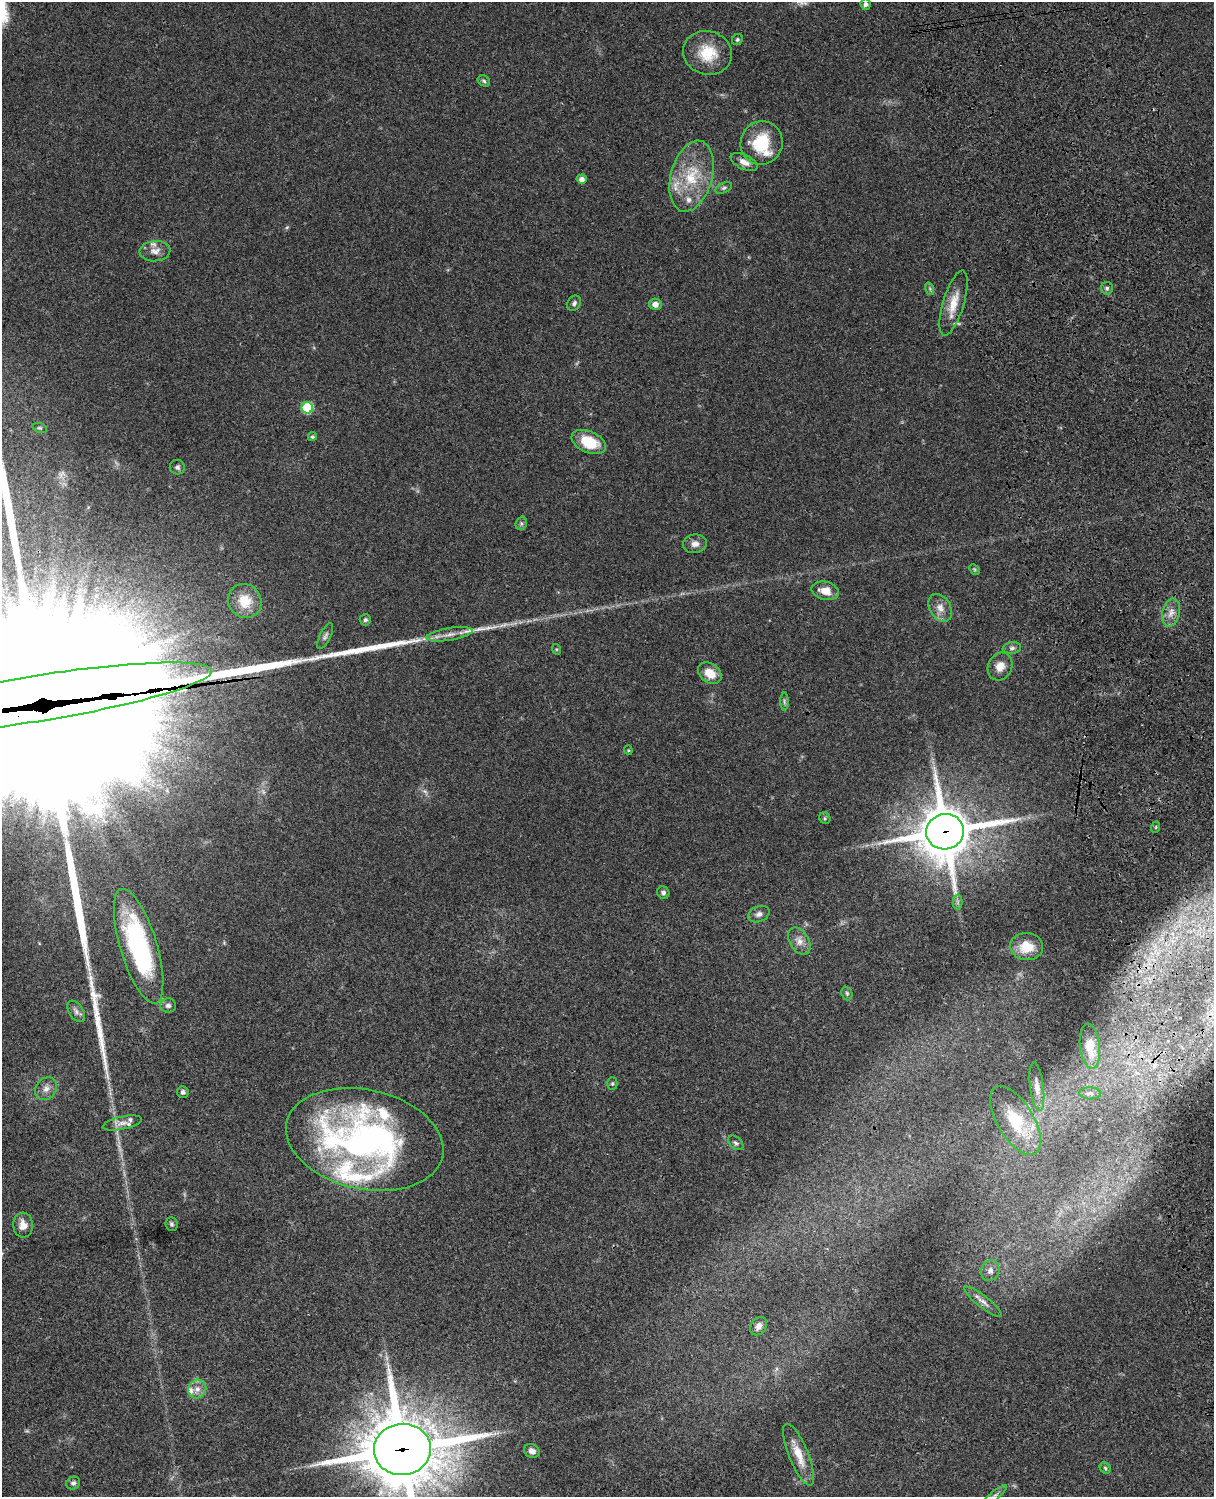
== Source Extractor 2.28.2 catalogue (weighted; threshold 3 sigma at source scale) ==
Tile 6 of 4 x 3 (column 2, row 2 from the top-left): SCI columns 1333-2544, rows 1773-3267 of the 5088 x 4927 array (HDU 1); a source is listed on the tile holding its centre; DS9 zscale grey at full resolution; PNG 1216 x 1499 px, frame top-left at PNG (2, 2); each listed source drawn as its Kron ellipse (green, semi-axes under 4 px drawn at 4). Shown black and unused: <1% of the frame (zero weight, under 3 of 4 exposures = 6% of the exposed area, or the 3 px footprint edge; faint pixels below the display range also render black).
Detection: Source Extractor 2.28.2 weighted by HDU 2 'WHT'; one run over the whole footprint, this tile lists its part. Background 0.077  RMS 0.0059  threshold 0.0263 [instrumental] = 3 sigma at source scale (4.5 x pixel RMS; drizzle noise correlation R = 1.50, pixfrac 1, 0.05/0.05 arcsec/px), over >= 5 px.
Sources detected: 91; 4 too faint to see at this stretch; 2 inside a brighter object's white glare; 3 long thin detections or spike segments (spike, bleed or trail) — neither listed nor drawn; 11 inside a brighter listed object's ellipse — not listed separately; the other 71 listed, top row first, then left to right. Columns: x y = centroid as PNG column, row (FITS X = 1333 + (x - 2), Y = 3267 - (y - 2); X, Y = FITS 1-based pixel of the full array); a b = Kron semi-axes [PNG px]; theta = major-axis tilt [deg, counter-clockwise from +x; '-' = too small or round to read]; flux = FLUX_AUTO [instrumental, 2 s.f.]
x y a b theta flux
865 4 6 5 - 1.7
737 40 6 5 - 0.97
707 53 25 21 -14 19
484 81 6 5 - 1
762 143 22 21 - 25
744 162 14 7 -26 4.1
691 176 36 21 75 26
582 179 5 4 - 3
724 188 9 5 25 1.3
155 251 15 10 3 4.5
1107 288 6 6 - 1.4
930 289 6 4 -72 0.95
574 303 8 6 56 1.6
954 303 34 10 73 11
655 304 6 5 - 3.8
307 408 6 5 - 31
40 428 7 5 -17 0.94
312 437 4 4 - 1.1
589 442 18 10 -23 17
177 467 7 7 - 1.5
521 523 7 5 71 1.2
695 544 12 9 9 3.6
974 569 6 4 -45 0.81
825 591 14 9 -13 7
245 601 17 16 - 14
940 608 15 10 -60 5.2
1171 612 14 9 76 4.7
365 620 6 5 - 1.2
450 634 23 6 9 5.5
325 636 14 5 64 1.8
1012 648 9 6 7 1.6
556 649 5 3 - 0.62
1000 667 14 12 64 5.9
710 673 13 9 -36 9
35 699 179 23 9 54000
784 702 9 4 -89 1.1
628 750 4 4 - 0.59
825 818 6 5 - 0.88
1156 827 6 3 71 0.68
945 832 19 17 14 3000
663 893 6 6 - 1.7
958 902 7 5 -90 1.3
759 914 11 7 23 2.6
799 941 15 9 -58 4.4
139 946 60 18 -73 93
1027 947 16 13 -6 13
847 993 7 5 -69 1.1
168 1005 8 7 - 1.9
76 1011 12 7 -56 2.3
1090 1046 22 10 -84 8.4
612 1084 6 5 - 0.89
1037 1087 24 7 -83 4.3
46 1089 12 10 52 3.9
183 1092 6 6 - 1.3
1090 1093 11 6 -2 2
1015 1121 39 18 -59 28
122 1123 20 6 13 4
365 1139 80 49 -13 240
736 1143 9 5 -41 1.5
171 1224 7 6 - 1.2
23 1225 12 10 -86 5.8
990 1271 11 9 67 2.9
983 1302 23 6 -38 3.8
758 1326 10 7 55 3.1
197 1389 9 9 - 3.9
402 1449 28 25 5 5100
532 1451 8 6 -25 2.7
799 1455 33 10 -68 10
1105 1468 6 5 - 0.91
73 1483 7 6 - 1.7
994 1496 15 4 39 1.8
Overlapping masked pixels (flux is a lower limit): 3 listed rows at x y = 35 699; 945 832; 402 1449
Isophote crosses this tile's border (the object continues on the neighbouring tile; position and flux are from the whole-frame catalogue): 3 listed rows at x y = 35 699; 402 1449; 994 1496